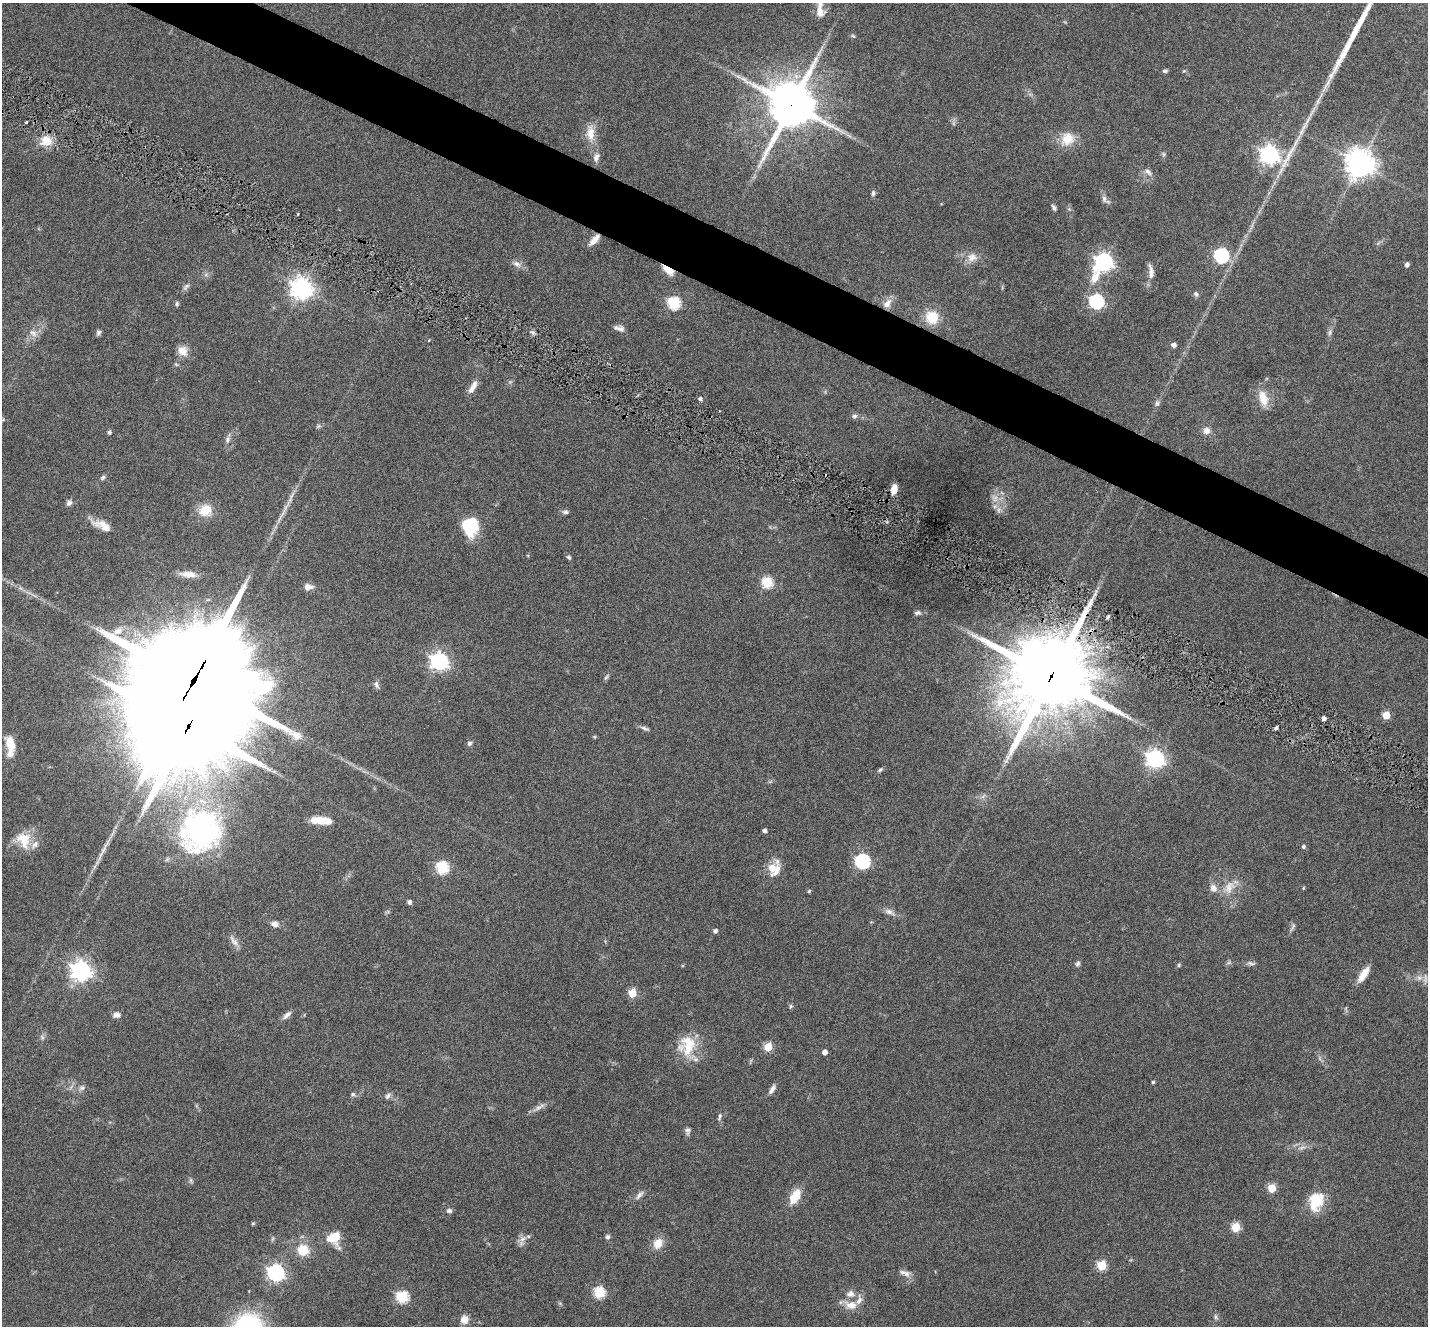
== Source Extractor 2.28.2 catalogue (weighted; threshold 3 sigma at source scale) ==
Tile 11 of 4 x 4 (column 3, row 3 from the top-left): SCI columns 2935-4360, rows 1612-2935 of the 5796 x 5871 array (HDU 1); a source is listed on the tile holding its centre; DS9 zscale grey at full resolution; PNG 1430 x 1328 px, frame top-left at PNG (2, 3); no overlay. Shown black and unused: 4% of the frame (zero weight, under 5 of 9 exposures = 5% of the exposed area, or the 3 px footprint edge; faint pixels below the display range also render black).
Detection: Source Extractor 2.28.2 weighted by HDU 2 'WHT'; one run over the whole footprint, this tile lists its part. Background 0.0535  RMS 0.0043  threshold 0.0177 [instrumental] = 3 sigma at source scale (4.09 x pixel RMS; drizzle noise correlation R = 1.36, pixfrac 0.8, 0.05/0.05 arcsec/px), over >= 5 px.
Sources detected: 149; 1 long thin detection or spike segment (spike, bleed or trail) — not listed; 6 inside a brighter listed object's ellipse — not listed separately; the other 142 listed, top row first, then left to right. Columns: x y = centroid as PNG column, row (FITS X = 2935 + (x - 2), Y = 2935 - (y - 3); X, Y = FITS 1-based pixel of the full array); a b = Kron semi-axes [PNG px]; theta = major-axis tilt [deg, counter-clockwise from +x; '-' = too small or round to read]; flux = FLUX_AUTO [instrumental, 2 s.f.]
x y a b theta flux
820 10 21 9 -89 4.9
853 36 6 4 -43 0.55
1165 71 6 4 15 0.83
791 105 16 14 63 1600
26 122 3 2 - 0.4
590 133 23 11 -88 5.5
849 135 10 3 -21 1
1067 139 21 17 44 7.3
46 141 16 14 16 6.1
1163 154 7 4 -89 0.66
1269 155 7 7 - 200
596 157 12 7 76 1.9
1360 164 9 9 - 560
1148 172 12 6 -42 1.6
873 193 7 5 83 0.91
1104 199 11 7 -73 1.5
1054 207 8 4 -62 0.88
594 240 16 6 48 3.1
1221 256 6 6 - 69
972 257 14 11 30 3.7
1104 262 10 7 57 160
517 264 13 7 -26 1.9
1407 265 5 4 - 1.5
668 270 14 7 -38 4.5
1151 273 18 7 -89 2.7
186 287 11 5 44 1.2
302 288 8 7 - 270
1196 294 8 5 -61 0.9
1096 302 6 6 - 76
674 303 6 6 - 42
887 303 15 8 48 3.3
177 304 7 5 88 0.69
932 317 17 16 - 8.7
620 329 11 8 -18 2
33 333 12 8 -28 2.4
98 333 8 5 64 0.95
1330 333 9 4 89 1.1
1173 345 5 4 - 1.8
183 351 14 11 -47 3.8
473 387 20 6 60 3.2
1263 398 19 10 -72 6.3
700 399 5 4 - 0.94
1157 403 8 7 - 1.1
854 416 7 6 - 0.99
318 426 7 4 45 0.65
1206 431 9 9 - 2.3
109 433 5 5 - 0.73
227 440 9 6 71 1.3
103 478 7 5 45 0.84
894 489 8 6 79 4.2
995 498 10 9 - 2.5
69 503 7 6 - 1.3
205 510 17 15 23 6.8
284 510 27 4 66 3.4
998 510 7 4 90 1
565 512 7 6 - 1
102 525 25 10 -24 5.1
471 526 17 13 90 21
569 557 7 5 -40 0.73
188 574 19 7 -4 4.4
767 582 6 5 - 28
308 587 10 7 -1 2.5
917 613 9 5 11 1.1
439 661 7 7 - 160
1051 676 26 24 48 4900
606 677 9 4 54 0.75
194 680 44 34 49 14000
376 684 11 6 -72 1.2
1386 715 5 5 - 9.1
1323 718 4 4 - 1.4
188 726 22 18 -16 5800
645 728 13 4 -18 1.2
1276 728 4 3 - 0.89
469 743 7 6 - 0.89
10 744 18 9 -74 7.3
1155 759 7 7 - 160
880 770 7 4 48 0.69
321 820 22 7 -5 9.1
200 831 62 56 49 96
764 831 4 4 - 1.5
24 840 22 17 -64 9
1303 847 5 4 - 0.86
103 850 18 6 63 2.9
862 861 7 6 - 77
442 868 6 6 - 39
773 868 17 12 -9 6
1229 887 19 13 65 5.7
1213 888 11 9 -75 2.5
1303 888 5 3 - 0.35
809 891 6 3 46 0.44
409 902 4 4 - 1.3
889 912 14 7 -25 2.1
275 924 9 7 -12 2
1293 927 15 3 59 0.95
715 931 5 5 - 1.2
234 941 17 7 -56 2.4
1251 963 12 4 -9 1.1
1078 964 7 5 46 0.9
1179 965 5 4 - 0.53
81 971 7 7 - 220
1363 974 18 7 57 5.4
1419 978 9 6 -7 1.6
632 993 5 5 - 11
791 1006 6 4 73 0.63
117 1015 8 6 9 1.8
287 1015 14 6 41 1.8
42 1037 7 4 -72 0.71
687 1045 27 23 76 13
768 1047 5 5 - 13
825 1052 4 4 - 2.3
1153 1082 3 3 - 0.61
82 1088 9 5 26 1.2
772 1089 12 5 59 1.8
353 1094 6 5 - 0.81
388 1096 9 6 51 1.2
539 1107 19 5 32 2.1
720 1117 11 5 75 1
688 1131 9 7 87 1.2
1302 1147 11 4 12 1.2
191 1180 7 4 72 0.67
1272 1188 5 5 - 11
639 1195 14 6 51 1.6
795 1196 19 10 61 7
1316 1201 24 17 68 11
449 1211 7 6 - 1.1
253 1223 6 3 19 0.44
1236 1227 5 5 - 16
335 1237 7 6 - 18
607 1237 6 5 - 0.96
272 1239 7 4 71 0.55
522 1239 9 7 16 2
658 1243 13 10 56 4.7
303 1250 10 10 - 9.4
1102 1266 5 5 - 19
276 1273 7 7 - 130
907 1273 9 8 - 1.9
599 1292 6 6 - 28
850 1294 12 9 19 2.6
402 1297 6 6 - 35
851 1305 15 10 -9 4.6
1216 1317 7 5 -61 0.81
464 1320 9 9 - 3.2
Overlapping masked pixels (flux is a lower limit): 6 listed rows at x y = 791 105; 594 240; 668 270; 1051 676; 194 680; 188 726
Isophote crosses this tile's border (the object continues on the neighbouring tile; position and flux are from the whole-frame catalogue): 1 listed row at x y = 820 10